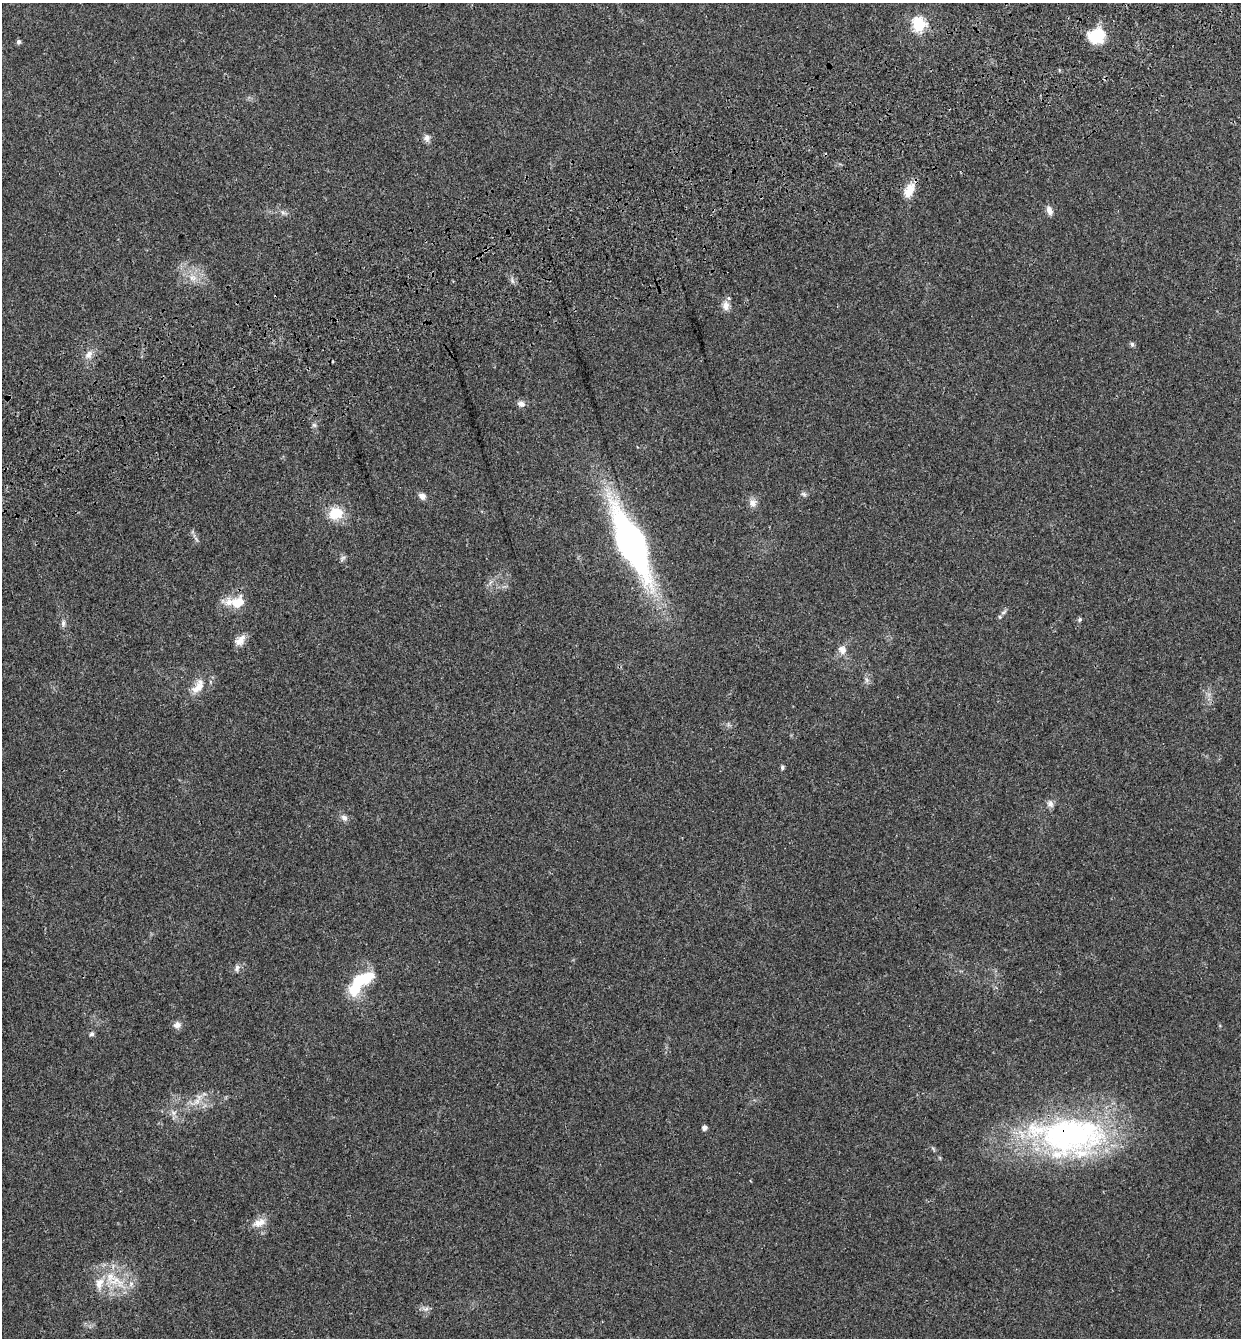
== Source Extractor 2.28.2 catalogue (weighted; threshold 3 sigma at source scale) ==
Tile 10 of 4 x 4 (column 2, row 3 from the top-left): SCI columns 1507-2745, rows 1457-2792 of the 5439 x 5585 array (HDU 1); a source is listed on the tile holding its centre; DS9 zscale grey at full resolution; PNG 1243 x 1340 px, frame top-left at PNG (2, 3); no overlay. Shown black and unused: <1% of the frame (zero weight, under 3 of 4 exposures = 9% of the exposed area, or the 3 px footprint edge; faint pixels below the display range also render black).
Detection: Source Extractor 2.28.2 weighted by HDU 2 'WHT'; one run over the whole footprint, this tile lists its part. Background 0.0211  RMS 0.003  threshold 0.0134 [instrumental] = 3 sigma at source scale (4.5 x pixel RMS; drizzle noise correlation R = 1.50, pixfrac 1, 0.0396/0.0396 arcsec/px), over >= 5 px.
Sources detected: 46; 1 inside a brighter object's white glare — not listed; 3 inside a brighter listed object's ellipse — not listed separately; the other 42 listed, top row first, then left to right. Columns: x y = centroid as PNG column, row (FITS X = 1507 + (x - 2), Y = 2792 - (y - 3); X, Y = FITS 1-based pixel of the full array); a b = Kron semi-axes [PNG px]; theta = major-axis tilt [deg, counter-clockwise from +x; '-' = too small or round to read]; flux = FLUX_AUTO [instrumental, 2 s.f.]
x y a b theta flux
919 25 7 6 - 44
1097 36 17 15 17 9.8
18 42 5 5 - 0.79
427 138 9 8 - 1.3
909 190 19 10 64 4.4
1049 210 13 7 -70 1.5
283 212 8 6 -68 0.8
193 278 11 10 - 2.6
726 306 13 10 -84 2.2
1132 344 5 5 - 0.79
88 355 13 9 63 2
521 404 9 7 -11 1.4
314 425 7 4 -44 0.57
804 494 8 5 -27 0.66
422 496 9 7 -40 1.5
753 503 11 9 -64 1.9
336 513 21 17 15 6.6
196 539 9 3 -58 0.62
631 543 62 20 -65 130
342 558 10 5 46 0.76
236 602 26 13 3 6.5
1004 612 9 5 27 0.71
1080 619 5 5 - 0.57
63 623 11 6 85 0.93
240 640 16 10 47 2.5
842 650 13 11 -59 2.3
867 680 7 4 -88 0.75
198 688 21 11 42 4.3
782 767 5 4 - 0.72
1050 804 10 8 -63 1.3
344 818 10 7 -44 1.3
237 968 10 7 77 1.1
365 978 22 14 28 8.6
177 1025 10 8 20 1.6
92 1034 7 6 - 0.63
196 1102 13 7 46 2.3
173 1113 8 7 - 1.2
704 1128 5 5 - 1.2
1069 1136 96 48 -2 87
259 1223 20 10 20 3.1
116 1281 30 17 -22 10
425 1309 10 6 -3 1.1
Overlapping masked pixels (flux is a lower limit): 1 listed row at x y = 1069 1136